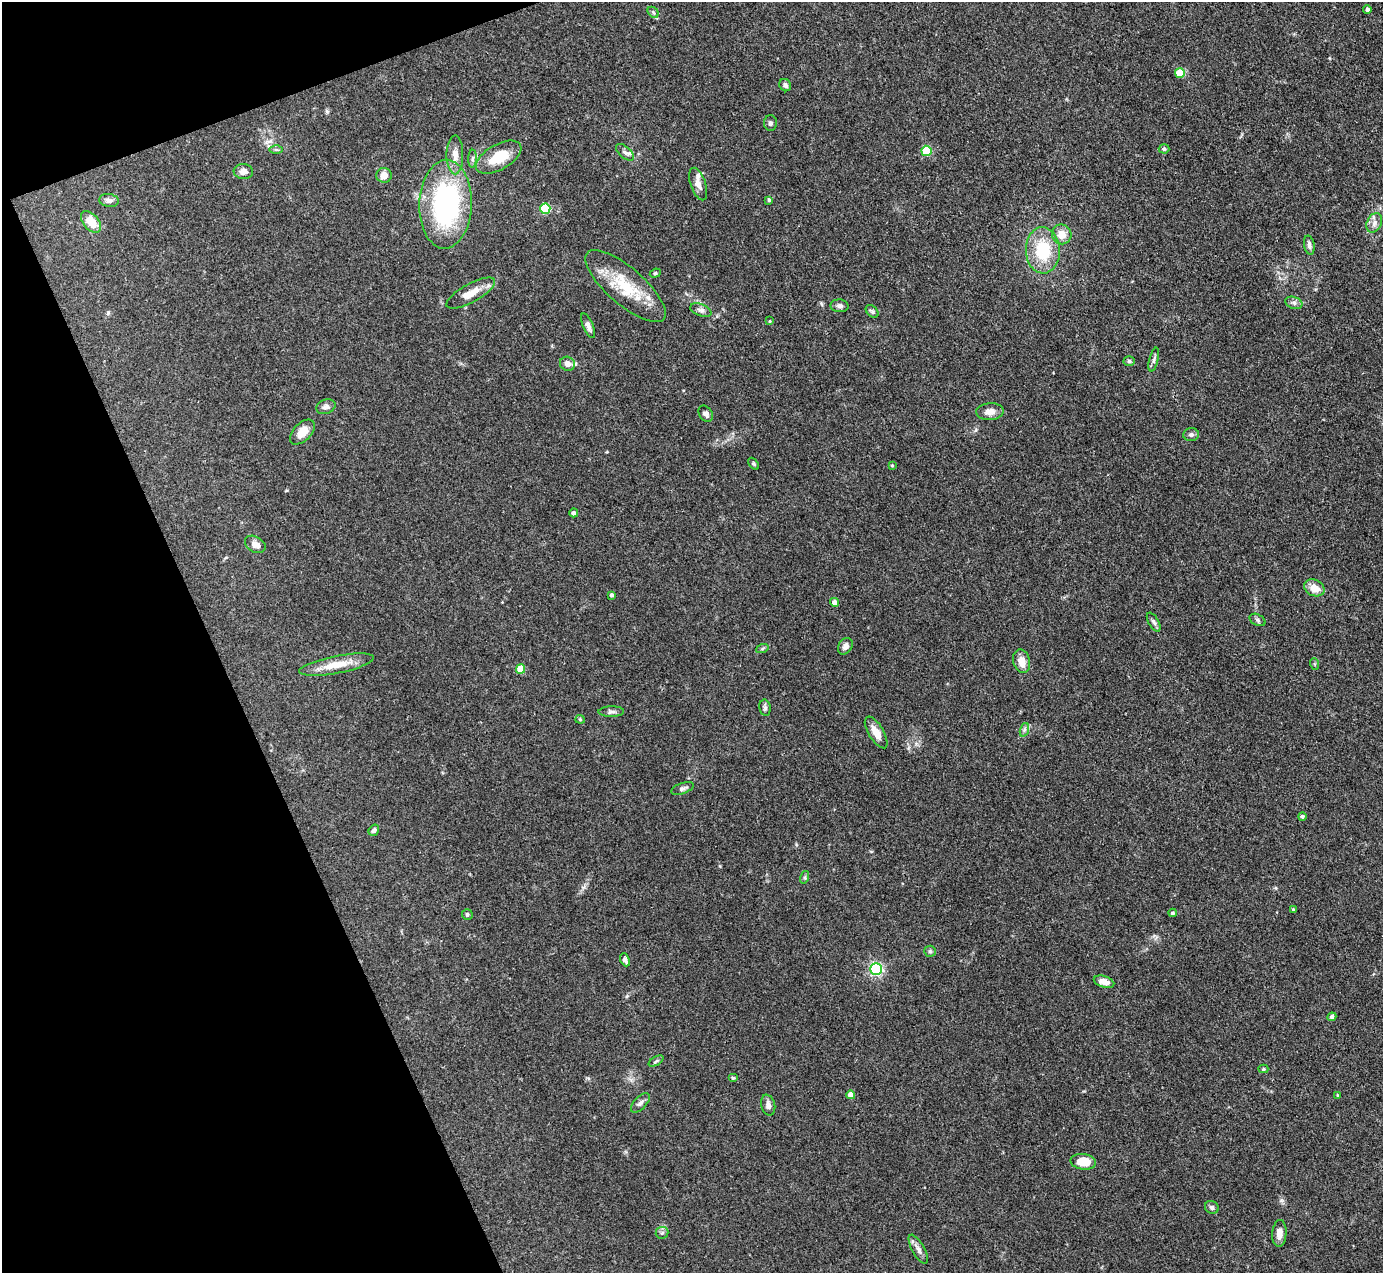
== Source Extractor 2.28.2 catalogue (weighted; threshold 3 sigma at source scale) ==
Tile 5 of 4 x 4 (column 1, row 2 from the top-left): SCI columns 2-1382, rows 2822-4092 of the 5527 x 5514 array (HDU 1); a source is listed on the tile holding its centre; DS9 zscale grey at full resolution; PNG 1385 x 1275 px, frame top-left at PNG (2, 2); each listed source drawn as its Kron ellipse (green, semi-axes under 4 px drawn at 4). Shown black and unused: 19% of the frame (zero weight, under 3 of 4 exposures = <1% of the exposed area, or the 3 px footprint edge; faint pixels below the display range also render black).
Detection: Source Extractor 2.28.2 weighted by HDU 2 'WHT'; one run over the whole footprint, this tile lists its part. Background 0.0867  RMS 0.0058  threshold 0.0263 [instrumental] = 3 sigma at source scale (4.5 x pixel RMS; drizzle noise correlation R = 1.50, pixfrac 1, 0.05/0.05 arcsec/px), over >= 5 px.
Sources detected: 87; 2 inside a brighter listed object's ellipse — not listed separately; the other 85 listed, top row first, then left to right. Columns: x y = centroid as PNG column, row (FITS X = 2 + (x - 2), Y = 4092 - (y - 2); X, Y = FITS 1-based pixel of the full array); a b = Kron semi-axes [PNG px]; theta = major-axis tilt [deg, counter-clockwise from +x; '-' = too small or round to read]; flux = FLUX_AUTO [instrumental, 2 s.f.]
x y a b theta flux
1367 9 4 4 - 1.6
653 12 6 4 -46 0.95
1180 73 5 5 - 19
785 85 6 5 - 1.9
770 123 7 6 - 1.4
1164 149 5 4 - 1.1
276 150 6 4 -1 1
926 151 5 5 - 30
625 152 11 5 -40 2.3
455 155 19 8 -90 5.5
499 157 25 12 30 15
472 159 9 4 88 1.5
243 171 9 7 -4 3.6
384 175 7 7 - 4.8
698 184 17 7 -72 4
109 200 10 6 -7 2.7
769 200 4 4 - 0.79
446 204 44 26 88 100
545 209 5 5 - 33
91 222 12 7 -48 11
1374 223 10 7 64 3.2
1062 234 10 9 - 6.7
1309 245 10 5 -79 2
1043 250 23 17 -88 27
655 273 6 4 23 0.86
625 286 51 18 -41 27
471 293 27 9 29 8.1
1294 303 9 6 -19 1.8
839 306 9 6 -4 1.6
701 310 11 6 -21 2.3
872 311 7 5 -45 1
770 321 4 3 - 0.47
588 326 13 5 -67 2.6
1154 360 12 4 77 1.7
1129 361 5 5 - 1
567 364 8 7 - 3.1
326 407 10 7 19 2.2
990 412 13 8 4 4.7
706 414 9 6 -54 2.3
302 432 15 9 45 7
1191 435 8 6 4 1.9
754 464 7 4 -50 0.89
892 465 3 3 - 0.63
574 513 4 4 - 1.6
255 544 11 7 -31 3.9
1314 588 10 8 -24 6.8
611 595 4 3 - 1.4
834 602 4 4 - 3
1257 620 8 5 -29 1.3
1154 622 10 5 -60 1.6
845 646 9 6 57 2.7
762 649 6 4 20 0.9
1022 661 12 8 -75 6.2
1315 664 6 3 -71 0.59
336 665 38 8 11 13
521 669 5 4 - 14
765 708 8 5 -80 1.5
611 712 13 5 1 1.8
580 719 4 4 - 0.65
1024 730 7 4 71 1.3
876 732 18 7 -59 6.8
682 788 11 5 20 1.7
1302 816 4 4 - 1.1
374 830 6 5 - 1.7
805 877 6 4 73 0.86
1293 909 4 3 - 0.46
1173 913 4 4 - 1.1
467 914 5 5 - 1.1
930 951 6 5 - 1
625 960 7 4 -65 2.3
876 969 6 5 - 100
1104 982 10 5 -17 5.1
1332 1017 4 4 - 1.8
656 1061 8 3 32 0.96
1263 1069 5 4 - 0.68
733 1078 5 4 - 0.71
851 1095 4 4 - 7.1
1337 1095 4 2 - 0.38
640 1103 12 6 45 2.4
768 1105 10 7 -77 3
1083 1162 13 8 -7 10
1212 1207 7 6 - 1.6
662 1233 6 6 - 1.3
1279 1233 13 7 87 4.2
918 1249 16 6 -61 3.3